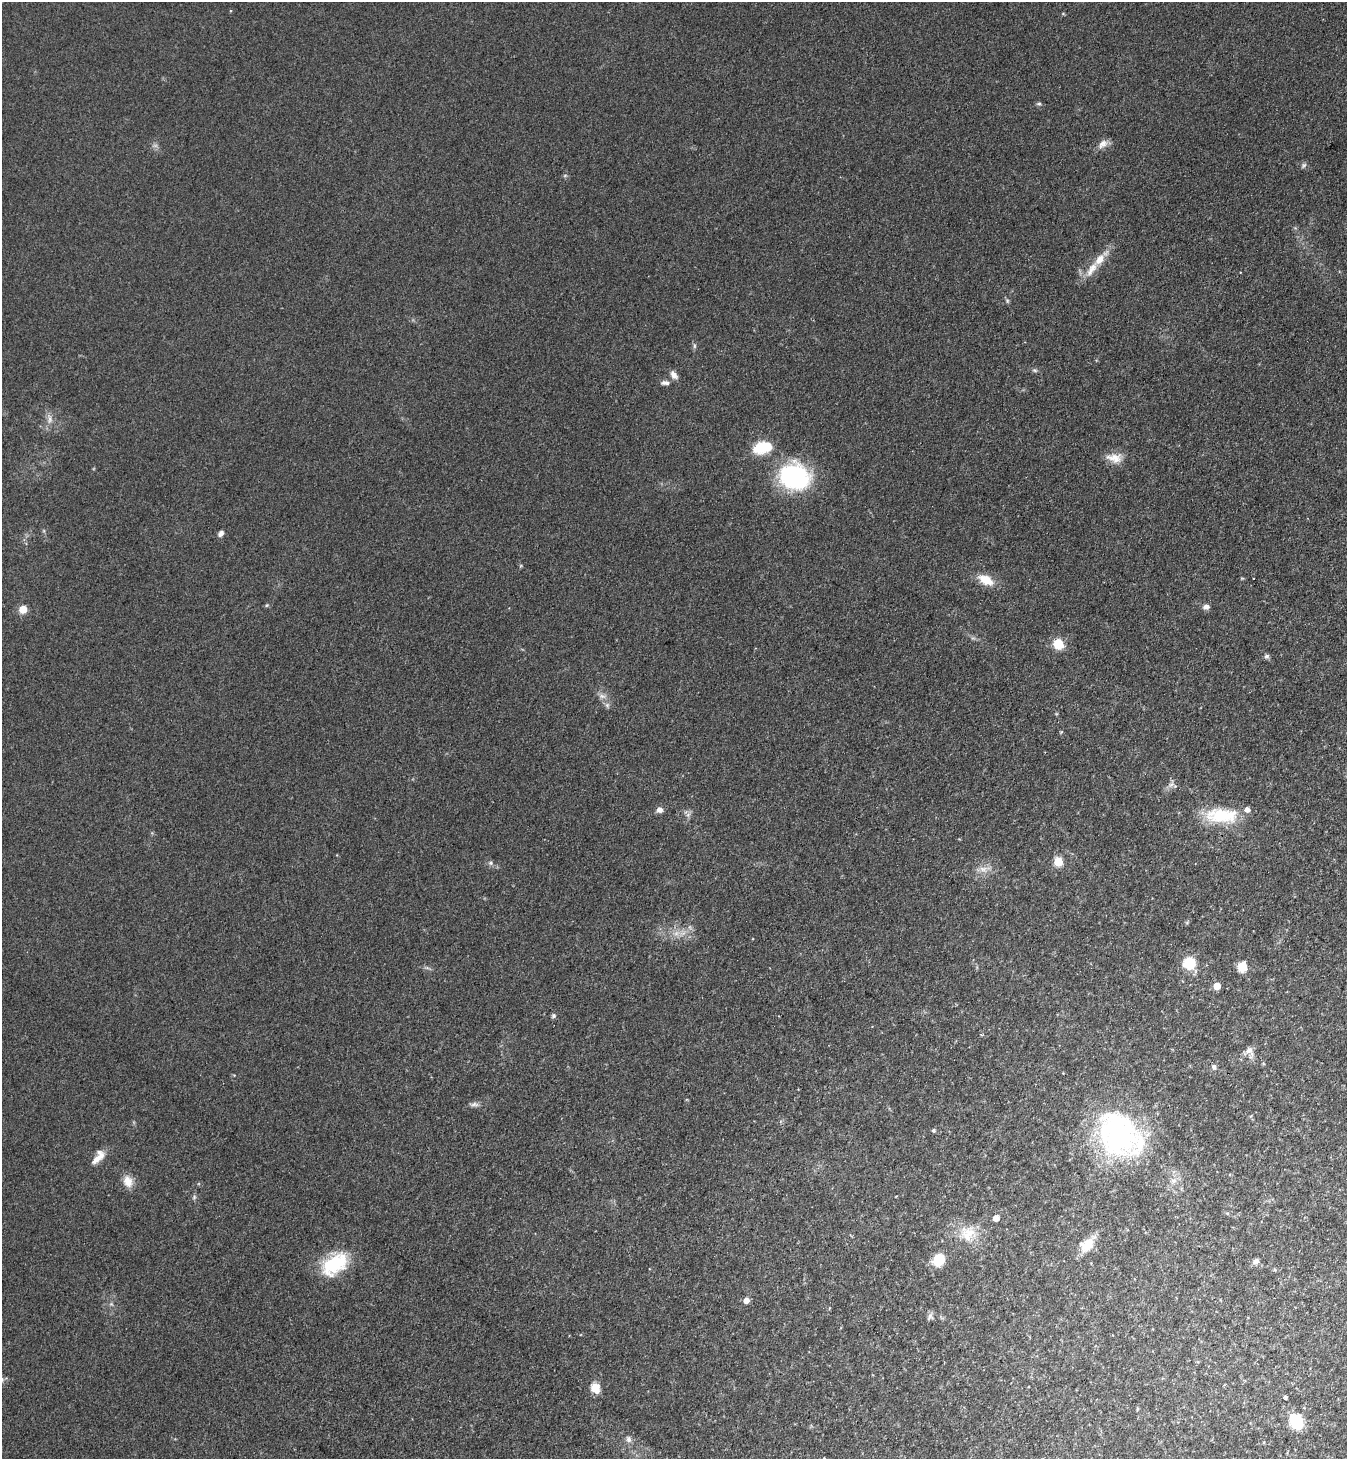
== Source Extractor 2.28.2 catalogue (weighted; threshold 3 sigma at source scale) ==
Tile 6 of 4 x 4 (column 2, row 2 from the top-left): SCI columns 1546-2890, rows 2949-4405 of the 5919 x 5897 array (HDU 1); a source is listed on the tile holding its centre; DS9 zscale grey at full resolution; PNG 1349 x 1461 px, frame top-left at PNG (2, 2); no overlay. Shown black and unused: <1% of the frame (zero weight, under 3 of 4 exposures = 5% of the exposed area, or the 3 px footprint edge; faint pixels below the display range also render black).
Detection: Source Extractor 2.28.2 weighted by HDU 2 'WHT'; one run over the whole footprint, this tile lists its part. Background 0.141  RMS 0.0079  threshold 0.0354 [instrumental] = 3 sigma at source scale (4.5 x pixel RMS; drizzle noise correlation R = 1.50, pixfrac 1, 0.05/0.05 arcsec/px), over >= 5 px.
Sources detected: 64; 1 too faint to see at this stretch — not listed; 2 inside a brighter listed object's ellipse — not listed separately; the other 61 listed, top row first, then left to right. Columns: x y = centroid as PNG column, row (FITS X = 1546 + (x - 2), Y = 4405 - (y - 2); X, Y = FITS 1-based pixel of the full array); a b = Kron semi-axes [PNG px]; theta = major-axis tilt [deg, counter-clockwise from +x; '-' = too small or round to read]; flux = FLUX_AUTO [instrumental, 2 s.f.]
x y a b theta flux
1039 104 7 4 7 1.4
1103 144 15 9 37 5.4
1303 165 8 5 45 1.8
1092 269 25 10 56 12
1007 301 6 5 - 1.4
694 346 6 4 90 1.4
1035 370 7 5 -20 1.5
674 375 10 6 -56 5
665 383 12 6 0 3.3
50 419 14 7 88 4.9
762 448 25 14 14 22
1114 458 23 12 -9 11
794 476 33 28 -15 93
221 533 8 5 57 3.1
1254 578 3 3 - 1.8
986 580 18 10 -28 15
267 605 5 4 - 0.98
1206 607 8 6 13 3.6
23 609 5 5 - 26
1058 644 8 7 - 23
1266 656 7 6 - 2
602 696 12 6 -18 3.6
607 705 6 5 - 1.9
1061 732 4 4 - 0.8
1171 784 11 7 36 3.6
660 810 7 7 - 4.2
1221 815 42 18 -2 39
1058 861 5 5 - 39
491 863 7 5 21 1.8
984 869 18 8 8 7.4
676 933 8 6 45 4.1
1189 963 7 7 - 41
1242 967 7 6 - 21
1217 986 5 5 - 14
553 1016 6 6 - 1.7
981 1035 5 3 - 0.8
1249 1050 16 11 55 6
1214 1067 8 6 -73 2.3
474 1104 14 5 1 3
934 1130 5 4 - 1.4
1119 1135 61 45 -47 170
98 1157 21 9 51 8.9
128 1181 16 12 -67 8.9
1173 1181 10 8 43 4.8
194 1197 7 5 49 1.6
1227 1213 6 3 -19 1
996 1218 5 5 - 7.6
968 1233 24 24 - 22
1087 1245 19 15 43 16
939 1260 8 7 - 35
1256 1261 9 6 39 3.1
335 1264 34 20 37 45
746 1300 5 5 - 6.4
111 1304 6 4 -44 1.4
930 1316 10 8 74 2.6
595 1388 13 10 -64 8.5
1285 1397 4 3 - 1.6
1137 1409 7 3 89 0.96
1296 1421 11 9 -60 49
629 1439 9 7 -69 3.2
1264 1442 4 4 - 0.75